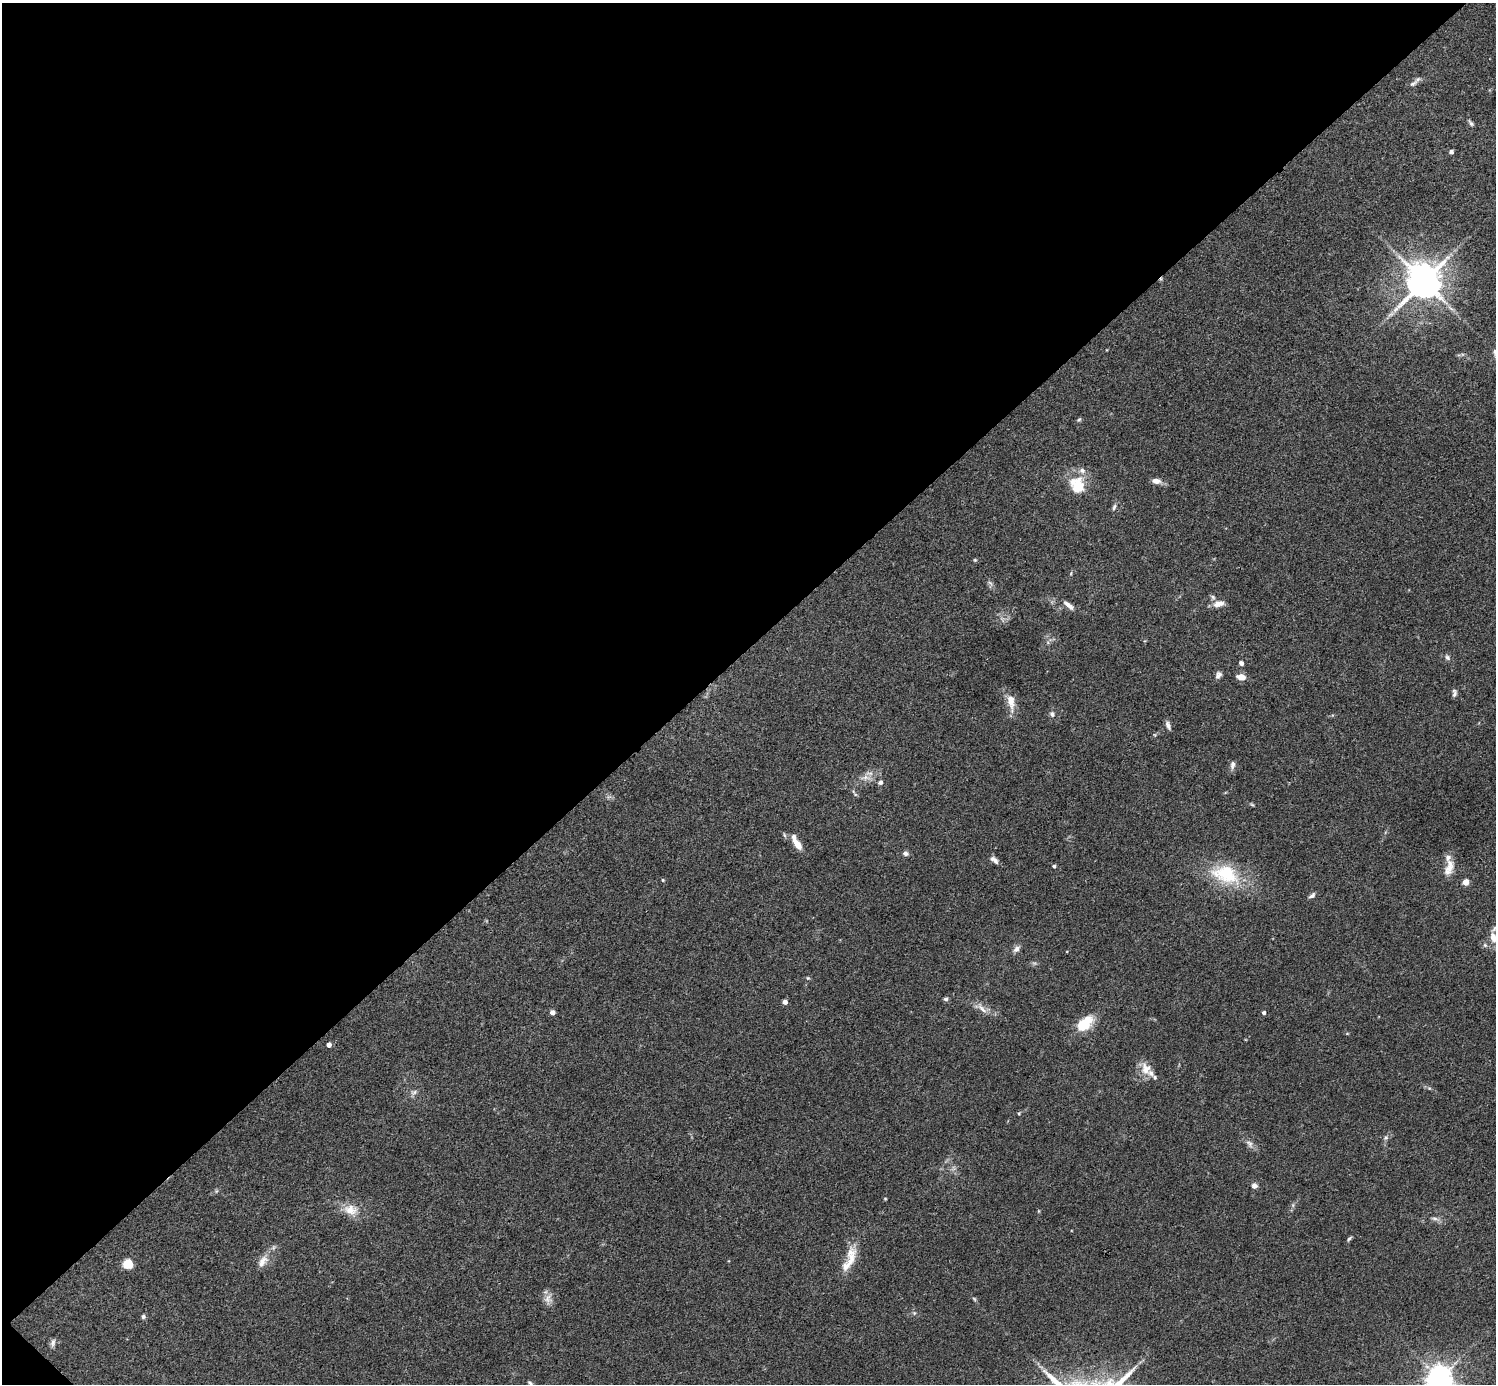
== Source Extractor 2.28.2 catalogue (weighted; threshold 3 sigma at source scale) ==
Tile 5 of 4 x 4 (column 1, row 2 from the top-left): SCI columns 4-1497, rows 2924-4305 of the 5988 x 5988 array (HDU 1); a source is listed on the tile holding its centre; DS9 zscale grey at full resolution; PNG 1498 x 1386 px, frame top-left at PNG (2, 3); no overlay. Shown black and unused: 47% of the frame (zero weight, under 3 of 4 exposures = <1% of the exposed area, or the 3 px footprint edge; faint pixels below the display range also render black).
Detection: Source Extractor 2.28.2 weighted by HDU 2 'WHT'; one run over the whole footprint, this tile lists its part. Background 0.0754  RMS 0.0055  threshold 0.0247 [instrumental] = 3 sigma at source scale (4.5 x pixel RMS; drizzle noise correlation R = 1.50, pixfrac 1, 0.05/0.05 arcsec/px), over >= 5 px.
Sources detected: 72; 1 too faint to see at this stretch — not listed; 7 inside a brighter listed object's ellipse — not listed separately; the other 64 listed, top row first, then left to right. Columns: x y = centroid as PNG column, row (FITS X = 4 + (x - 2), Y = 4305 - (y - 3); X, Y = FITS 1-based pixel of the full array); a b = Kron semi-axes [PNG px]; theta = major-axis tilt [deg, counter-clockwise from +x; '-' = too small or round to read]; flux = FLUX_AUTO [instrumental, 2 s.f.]
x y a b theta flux
1413 84 13 6 33 2.1
1471 123 9 5 -56 1.2
1451 152 5 4 - 1.7
1424 281 12 11 - 1000
1391 314 11 3 26 1.5
1079 419 7 4 60 0.75
1156 481 8 6 -8 3.9
1078 485 20 16 -68 16
1114 507 9 5 74 1.3
975 560 5 4 - 0.61
990 583 8 4 -37 1.1
1213 597 7 5 -47 1.2
1219 604 15 7 12 3.8
1069 605 15 6 -39 3
1447 657 8 6 -45 1.4
1241 663 5 5 - 1.7
1218 675 9 6 55 2
1241 677 10 7 -10 4
1454 693 10 5 88 1.6
1011 702 23 9 -81 6.3
1052 714 8 6 -44 1.5
1168 725 11 5 -71 1.8
1233 765 11 6 78 1.9
866 777 10 8 -5 3.1
880 782 6 5 - 1.5
797 844 14 7 -55 5.7
905 853 6 5 - 1.8
995 861 10 6 -66 1.8
1054 866 4 3 - 1.1
1449 869 19 10 57 5.9
1225 874 40 24 -17 29
663 880 4 4 - 0.62
1466 882 5 5 - 5.2
1312 895 9 5 36 1.5
1493 937 15 8 -79 5.4
1485 945 6 5 - 1.1
1016 949 11 6 45 2.1
808 978 5 4 - 0.6
946 999 5 5 - 1.2
785 1002 4 4 - 2.6
982 1009 18 6 -42 3.5
552 1012 5 4 - 2.6
1264 1013 4 4 - 1.3
1084 1024 20 11 42 15
329 1044 4 4 - 2.6
1146 1069 18 13 -77 6.4
414 1092 7 6 - 1.5
1019 1113 4 4 - 0.59
1386 1138 6 5 - 1.1
1250 1144 13 7 -52 2.5
1254 1186 7 6 - 2.3
885 1199 5 3 - 0.45
350 1210 20 14 -13 7.9
1435 1218 9 4 -9 1.4
1349 1239 8 4 47 0.91
851 1260 39 12 83 10
262 1261 17 8 61 4.6
128 1264 8 8 - 10
548 1299 12 9 78 3.6
914 1313 5 5 - 0.74
143 1317 5 5 - 1.2
53 1343 11 6 73 1.8
1439 1379 8 8 - 580
530 1383 9 5 -55 1.2
Isophote crosses this tile's border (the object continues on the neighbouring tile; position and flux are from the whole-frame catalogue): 2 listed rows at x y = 1439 1379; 530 1383